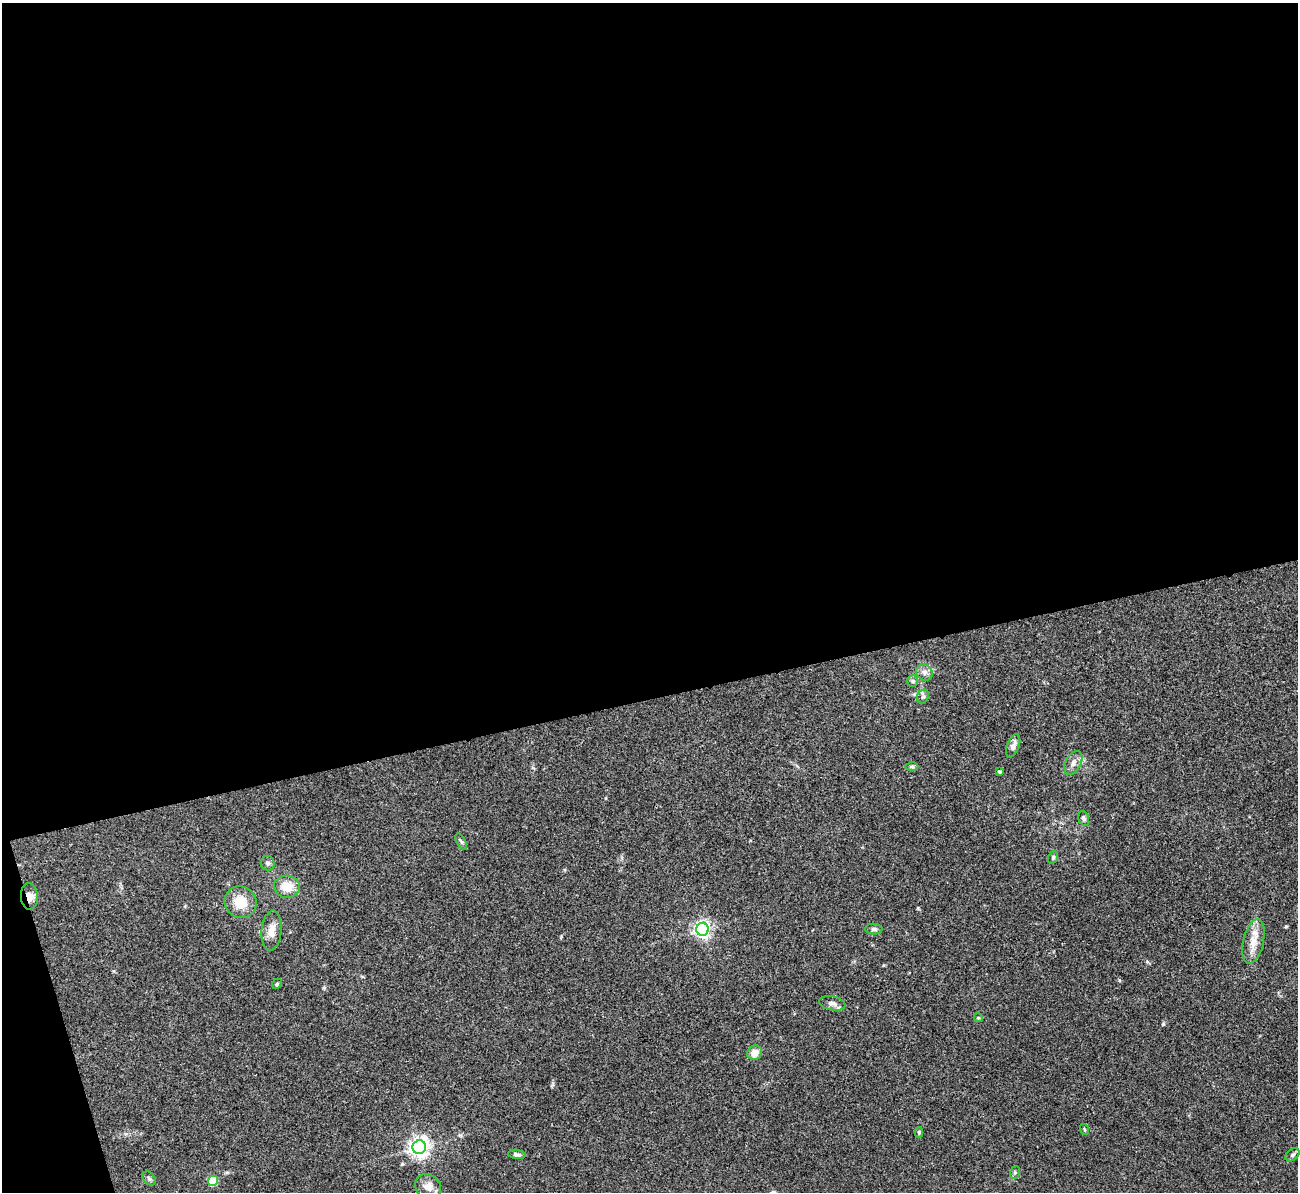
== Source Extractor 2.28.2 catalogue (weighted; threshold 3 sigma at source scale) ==
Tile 1 of 4 x 4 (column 1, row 1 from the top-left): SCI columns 2-1297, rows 3718-4907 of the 5190 x 5175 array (HDU 1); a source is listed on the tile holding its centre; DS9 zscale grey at full resolution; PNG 1300 x 1194 px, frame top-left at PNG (2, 3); each listed source drawn as its Kron ellipse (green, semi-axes under 4 px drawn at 4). Shown black and unused: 60% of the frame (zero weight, under 3 of 4 exposures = <1% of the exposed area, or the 3 px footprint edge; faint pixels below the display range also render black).
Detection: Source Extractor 2.28.2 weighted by HDU 2 'WHT'; one run over the whole footprint, this tile lists its part. Background 0.0745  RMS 0.0058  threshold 0.0262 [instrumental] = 3 sigma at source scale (4.5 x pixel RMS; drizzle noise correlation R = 1.50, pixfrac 1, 0.05/0.05 arcsec/px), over >= 5 px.
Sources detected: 31; all 31 listed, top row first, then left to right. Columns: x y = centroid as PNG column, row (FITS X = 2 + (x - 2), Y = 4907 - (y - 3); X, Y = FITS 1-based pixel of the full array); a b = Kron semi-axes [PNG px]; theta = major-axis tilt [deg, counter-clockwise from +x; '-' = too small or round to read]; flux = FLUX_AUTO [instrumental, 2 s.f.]
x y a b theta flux
924 672 9 7 -45 2.5
913 681 6 5 - 1
923 697 7 5 66 1.4
1013 746 12 6 69 2.5
1073 763 13 7 63 3.4
912 766 6 4 -1 0.99
999 772 3 3 - 1
1084 818 8 5 -72 1.2
461 841 9 4 -62 1.1
1053 857 6 5 - 0.85
268 863 7 7 - 1.5
287 887 13 11 -5 9.6
29 897 13 8 -86 3.8
240 902 16 15 - 12
702 929 6 6 - 180
874 929 9 5 -1 1.6
272 931 20 10 85 6.4
1253 941 23 10 77 7.9
277 984 5 4 - 0.76
832 1003 13 7 -11 2.5
978 1018 4 4 - 0.71
755 1053 8 7 - 5.5
1084 1129 5 3 - 0.55
919 1132 5 4 - 0.76
419 1147 7 6 - 300
517 1154 9 4 -6 1.5
1293 1155 8 5 40 1.3
1015 1173 6 5 - 0.84
149 1179 8 5 -49 1.2
213 1181 5 5 - 21
428 1187 14 12 -39 4.9
Overlapping masked pixels (flux is a lower limit): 1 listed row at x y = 29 897
Isophote crosses this tile's border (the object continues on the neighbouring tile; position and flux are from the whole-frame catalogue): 1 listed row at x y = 1293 1155
Unlisted compact peaks at least as high as the median listed source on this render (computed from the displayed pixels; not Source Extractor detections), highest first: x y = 402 1164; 918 908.